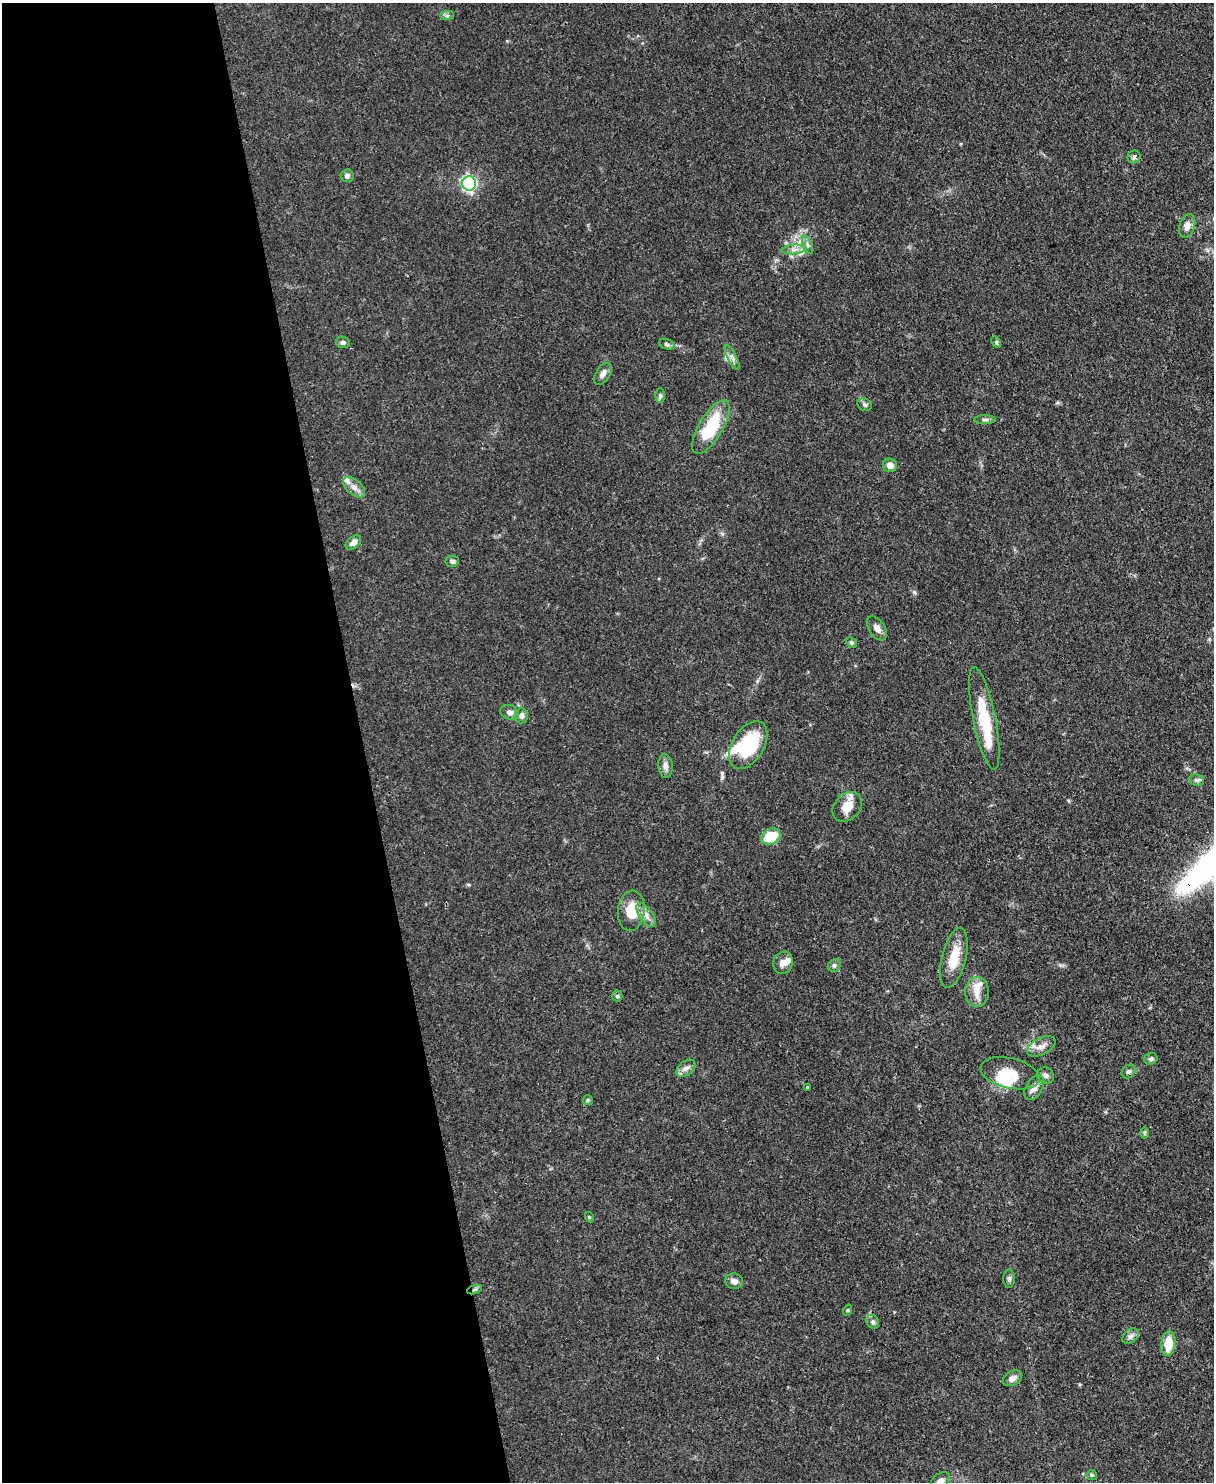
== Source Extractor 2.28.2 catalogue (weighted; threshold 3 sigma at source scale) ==
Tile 5 of 4 x 3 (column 1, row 2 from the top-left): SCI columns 75-1286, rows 1693-3172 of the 4993 x 4978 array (HDU 1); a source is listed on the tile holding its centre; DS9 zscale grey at full resolution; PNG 1216 x 1484 px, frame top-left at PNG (2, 3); each listed source drawn as its Kron ellipse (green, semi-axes under 4 px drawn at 4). Shown black and unused: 30% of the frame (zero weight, under 3 of 4 exposures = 9% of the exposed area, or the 3 px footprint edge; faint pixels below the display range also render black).
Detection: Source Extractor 2.28.2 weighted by HDU 2 'WHT'; one run over the whole footprint, this tile lists its part. Background 0.0552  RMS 0.0038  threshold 0.0172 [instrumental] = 3 sigma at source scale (4.5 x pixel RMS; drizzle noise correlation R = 1.50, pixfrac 1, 0.05/0.05 arcsec/px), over >= 5 px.
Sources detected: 66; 4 inside a brighter object's white glare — neither listed nor drawn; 4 inside a brighter listed object's ellipse — not listed separately; the other 58 listed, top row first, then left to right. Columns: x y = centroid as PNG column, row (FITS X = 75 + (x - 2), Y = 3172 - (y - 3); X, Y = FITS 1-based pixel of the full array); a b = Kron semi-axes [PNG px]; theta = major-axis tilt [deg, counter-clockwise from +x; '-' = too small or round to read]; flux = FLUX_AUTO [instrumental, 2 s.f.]
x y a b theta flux
447 16 7 4 0 0.72
1134 157 6 6 - 0.89
347 176 6 6 - 1.1
469 183 7 7 - 88
1187 226 12 7 72 2.5
807 245 10 3 -69 0.8
794 249 12 4 5 1.8
343 342 7 5 -11 0.92
996 342 6 4 -63 0.55
667 344 8 5 -19 0.75
732 357 14 4 -64 1.4
603 374 12 7 58 1.9
660 396 7 5 89 0.85
865 405 7 6 - 0.85
985 419 11 4 0 0.92
711 427 30 12 59 21
890 465 7 6 - 2
354 487 13 7 -41 2.4
353 543 9 5 40 2
452 561 7 5 8 0.95
877 628 14 8 -56 2.3
851 642 6 4 -44 0.55
510 712 10 7 -21 1.6
521 716 7 6 - 1.6
984 718 52 11 -79 17
748 745 26 16 59 25
665 766 12 7 -86 2
1197 780 7 5 -12 0.98
847 807 16 12 46 5.9
771 836 10 7 23 10
631 911 20 13 83 9.4
646 915 14 6 -55 2.5
954 958 31 12 76 9.3
783 963 11 9 71 2.5
834 965 7 5 43 0.85
977 992 15 12 85 4.4
617 996 5 5 - 0.61
1041 1046 16 8 28 2.6
1151 1059 6 6 - 1
686 1068 11 7 38 2
1128 1071 8 6 44 0.97
1010 1073 30 15 -13 8.8
1046 1075 9 7 -42 1.3
807 1087 3 3 - 1.3
1034 1088 13 8 59 2.7
588 1100 5 5 - 0.47
1144 1133 6 4 -90 0.58
589 1217 5 3 - 0.34
1009 1279 9 5 89 0.98
734 1281 9 7 -7 2
474 1289 8 3 19 0.72
848 1310 6 3 71 0.42
873 1322 7 6 - 0.96
1130 1336 9 6 40 1.4
1168 1344 12 7 85 8
1012 1378 10 7 29 2
1092 1475 5 5 - 0.48
940 1481 10 7 33 1.6
Overlapping masked pixels (flux is a lower limit): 1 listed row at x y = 474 1289
Isophote crosses this tile's border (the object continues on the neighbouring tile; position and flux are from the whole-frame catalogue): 1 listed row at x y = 940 1481